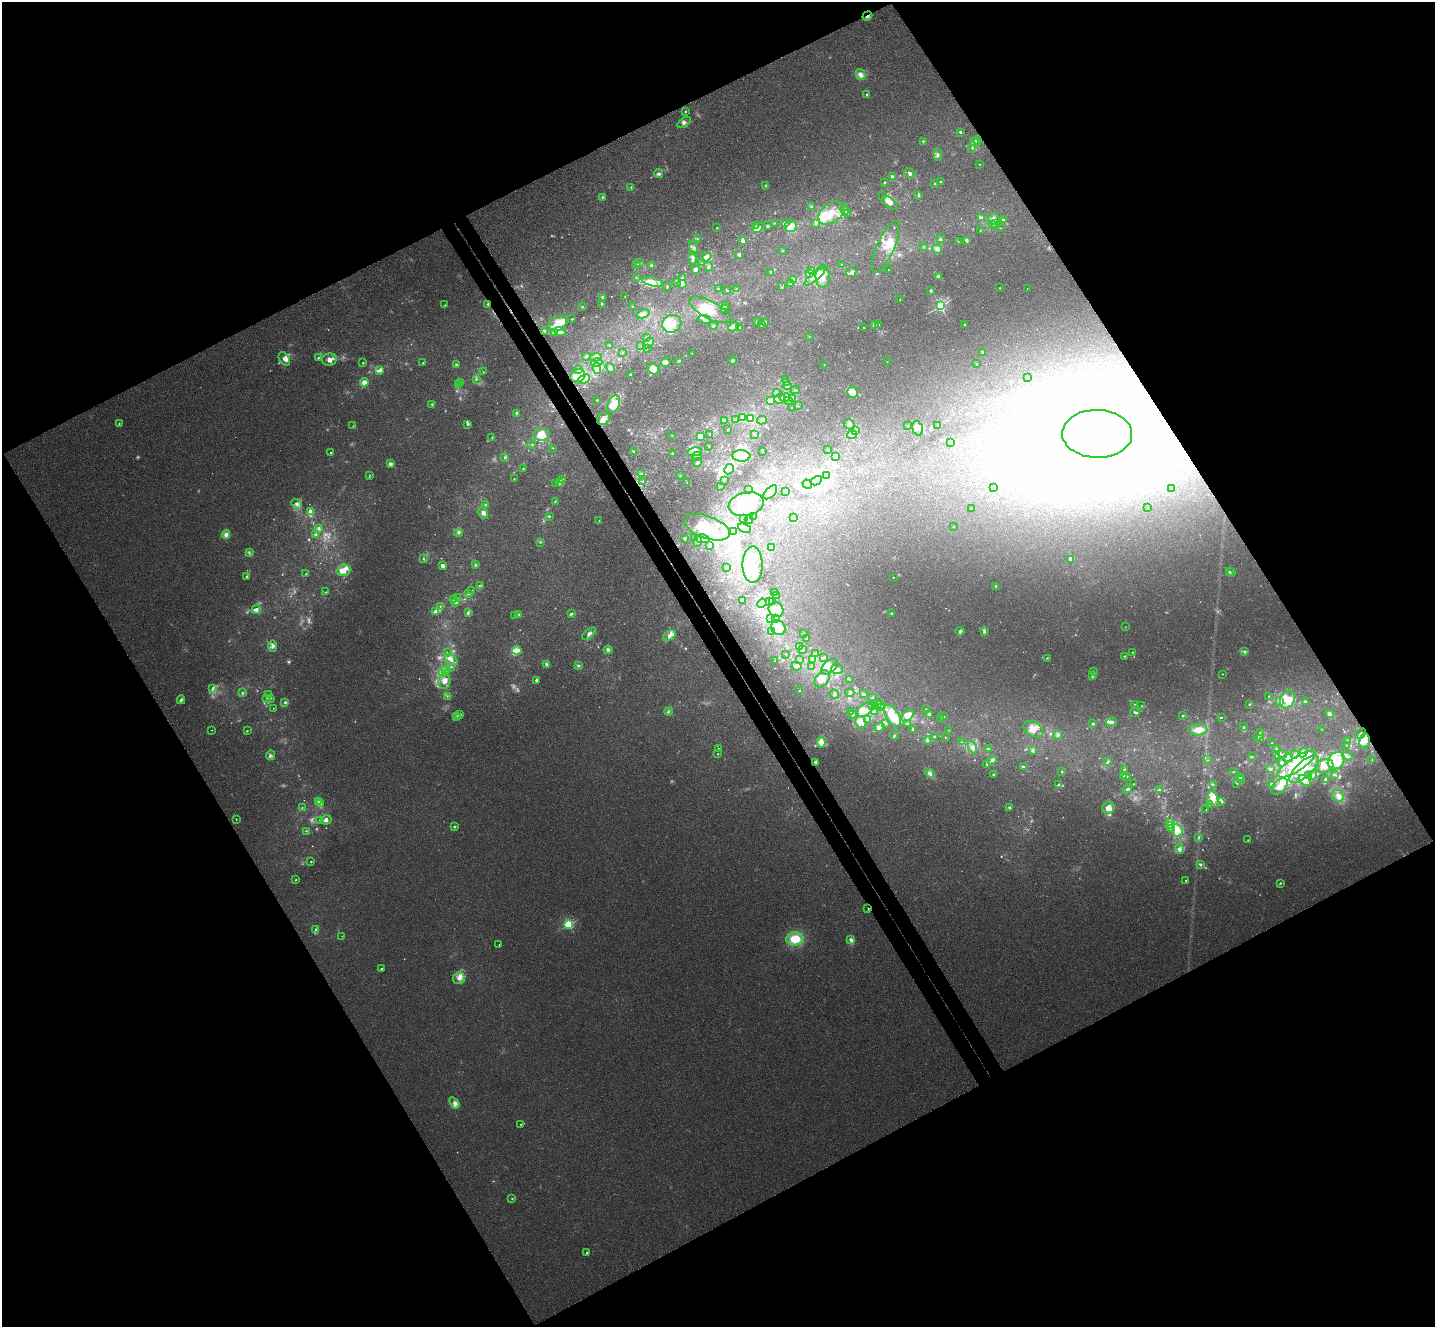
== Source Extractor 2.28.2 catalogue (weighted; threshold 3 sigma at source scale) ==
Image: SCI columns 52-5781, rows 188-5486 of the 5836 x 5807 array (HDU 1 of 3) = the unmasked area's bounding box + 8 px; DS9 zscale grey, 4 x 4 block average (1 PNG px = mean of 4 x 4 image px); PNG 1437 x 1329 px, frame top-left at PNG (2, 2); each listed source drawn as its Kron ellipse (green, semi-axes under 4 px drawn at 4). Shown black and unused: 48% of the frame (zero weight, under 3 of 4 exposures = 6% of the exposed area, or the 3 px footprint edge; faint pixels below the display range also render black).
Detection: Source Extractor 2.28.2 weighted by HDU 2 'WHT'. Background 0.00452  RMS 0.003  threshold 0.0135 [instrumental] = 3 sigma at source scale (4.5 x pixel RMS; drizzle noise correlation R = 1.50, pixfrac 1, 0.05/0.05 arcsec/px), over >= 5 px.
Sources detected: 993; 56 too faint to see at this stretch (4 x 4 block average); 66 inside a brighter object's white glare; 5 cosmic-ray / hot-pixel residue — neither listed nor drawn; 29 coinciding with a brighter row at this scale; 191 inside a brighter listed object's ellipse — not listed separately; of the other 646, all 500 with FLUX_AUTO >= 0.611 (the completeness limit of this list) listed and drawn (146 fainter detections not listed), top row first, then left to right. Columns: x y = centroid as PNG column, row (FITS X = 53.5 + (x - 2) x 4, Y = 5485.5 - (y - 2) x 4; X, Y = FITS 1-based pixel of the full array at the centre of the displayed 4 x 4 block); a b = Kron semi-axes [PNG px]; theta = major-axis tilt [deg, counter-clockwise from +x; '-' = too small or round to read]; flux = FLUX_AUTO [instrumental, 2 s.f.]
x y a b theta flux
867 16 5 2 - 3.6
861 75 6 4 -60 10
867 94 2 2 - 5.9
686 111 3 2 - 1.2
684 122 7 3 33 4.5
960 132 3 2 - 2.7
977 140 4 2 - 2.3
923 141 2 2 - 2.3
974 142 4 3 - 4.1
972 148 3 2 - 1.7
938 155 6 4 -87 4.6
979 164 2 2 - 1
659 173 4 4 - 4.1
910 173 6 3 -22 5.9
892 177 2 2 - 5.6
884 182 3 2 - 2
941 182 2 2 - 5
934 184 3 2 - 0.97
766 185 3 3 - 1.8
631 187 3 2 - 1.3
918 195 4 2 - 1.7
883 196 2 2 - 0.9
602 197 3 2 - 1.7
890 203 9 4 -38 10
812 206 3 2 - 1.6
845 210 5 4 - 4.7
831 213 14 9 38 32
848 214 3 3 - 2.9
981 218 3 2 - 5.2
993 219 6 5 - 10
1004 220 3 3 - 3.2
774 223 2 2 - 0.63
785 223 4 3 - 3
815 223 3 2 - 2.7
993 224 2 2 - 0.77
996 224 2 2 - 1.5
756 226 2 2 - 1.5
768 226 3 3 - 2.4
791 226 6 5 - 18
717 228 2 2 - 2.8
758 228 6 3 41 7.7
1000 228 2 2 - 0.93
980 230 2 2 - 0.84
697 238 2 2 - 1
941 239 4 3 - 2.8
743 241 3 2 - 8.4
958 241 2 2 - 0.74
966 241 3 2 - 4.2
923 246 2 2 - 0.79
886 247 28 8 67 27
693 248 7 4 -73 5.5
937 249 5 4 - 6.2
782 251 2 2 - 1.8
739 254 4 4 - 3.7
706 257 5 4 - 8.2
693 258 6 3 86 5.1
640 263 4 2 - 2
702 263 3 2 - 0.96
637 264 3 2 - 2
841 264 2 2 - 0.8
651 265 3 3 - 2.7
708 266 5 2 - 2.3
695 269 4 3 - 7.5
812 270 4 3 - 7.3
888 270 2 2 - 0.66
771 272 2 2 - 2.9
851 272 5 4 - 5.1
810 274 3 2 - 3.4
823 276 11 7 -90 18
815 277 13 4 39 14
938 277 4 4 - 4.9
636 278 2 2 - 0.89
683 278 4 3 - 2.9
794 279 4 3 - 3.4
652 282 11 4 -14 18
677 282 5 2 - 3.9
682 284 5 4 - 4.5
790 284 2 2 - 1.1
667 287 3 2 - 1.4
782 287 2 2 - 1.4
736 288 2 2 - 0.93
1000 288 2 2 - 1.5
1027 288 2 2 - 0.8
718 289 2 2 - 0.84
727 290 3 2 - 0.89
931 291 3 2 - 2.6
625 296 2 2 - 0.88
603 298 2 2 - 1.6
900 300 2 2 - 0.85
601 303 3 2 - 1.7
488 304 4 2 - 1.5
445 305 2 2 - 0.98
726 305 3 2 - 1.5
632 306 2 2 - 0.78
940 306 2 2 - 370
582 307 2 2 - 1.1
725 308 3 2 - 1.3
710 310 23 9 -27 41
643 314 7 4 17 7
572 319 2 2 - 2.8
704 319 6 2 -9 3.6
757 322 3 2 - 3.1
766 322 3 2 - 1.4
558 323 10 7 25 36
672 324 10 8 30 27
761 324 2 2 - 0.65
965 324 2 2 - 2
874 325 4 4 - 3.1
879 325 2 2 - 0.67
713 326 4 2 - 2.4
734 327 6 4 27 8.9
863 327 2 2 - 0.99
740 328 4 2 - 2.4
545 332 2 2 - 1.2
554 332 4 3 - 3.7
560 332 6 3 -22 6.6
809 336 2 2 - 0.61
647 338 2 2 - 1.5
648 343 6 4 44 7.6
609 346 3 3 - 2.8
641 346 2 2 - 0.64
647 348 2 2 - 0.95
982 352 3 2 - 1.4
622 353 2 2 - 1.4
692 353 2 2 - 0.94
586 356 4 2 - 1.9
596 357 6 4 2 10
318 358 3 2 - 1.9
284 359 7 5 -56 8
329 360 7 6 - 9.9
679 360 3 2 - 2.4
733 360 4 3 - 4.1
597 362 6 4 17 7.5
666 362 5 4 - 7.3
887 362 2 2 - 0.62
363 363 3 2 - 1.2
423 363 3 3 - 1.8
456 364 3 2 - 1.9
824 364 2 2 - 1.1
976 364 2 2 - 2.2
597 368 6 4 -83 8.6
610 368 5 3 - 4
653 369 6 5 - 22
380 370 3 2 - 9
578 370 3 3 - 1.9
483 372 2 2 - 0.68
631 375 3 2 - 1.9
578 376 8 6 20 31
1028 378 2 2 - 1.9
476 379 2 2 - 1.2
584 379 6 4 26 14
785 379 2 2 - 0.64
364 382 4 4 - 15
461 382 3 2 - 1.8
787 382 2 2 - 1.5
459 385 3 3 - 2.6
787 386 4 2 - 2.6
795 390 4 2 - 1.9
777 392 2 2 - 0.62
853 392 6 5 - 18
785 398 5 3 - 6.3
792 398 2 2 - 0.81
779 399 6 5 - 7.8
597 400 2 2 - 1.1
770 400 3 3 - 3.6
789 401 2 2 - 0.64
432 404 2 2 - 1.9
614 404 9 6 68 24
798 406 2 2 - 0.67
791 407 2 2 - 0.69
517 413 3 3 - 3
742 417 4 3 - 4.5
603 419 7 5 32 15
751 419 3 2 - 2.1
724 420 2 2 - 1.1
736 420 2 2 - 0.82
762 420 5 4 - 6.5
119 423 2 2 - 1.1
468 424 3 3 - 2.8
849 424 6 5 - 6.4
938 425 3 2 - 3
353 426 2 2 - 1.1
908 426 2 2 - 1.3
918 428 7 5 -71 10
728 429 2 2 - 0.88
855 431 2 2 - 1.2
542 434 8 6 9 27
710 434 2 2 - 2.2
1097 434 35 24 -1 2900
672 435 2 2 - 0.87
755 435 2 2 - 0.81
852 435 5 3 - 17
700 436 3 3 - 24
492 437 3 2 - 1.5
950 442 2 2 - 0.92
532 444 2 2 - 1.3
709 446 2 2 - 0.78
553 448 2 2 - 0.66
828 450 2 2 - 0.64
634 451 3 2 - 1.3
762 451 2 2 - 0.65
695 452 7 4 10 10
331 453 3 2 - 1.5
672 453 2 2 - 2
697 456 4 3 - 4.3
741 456 9 5 -4 44
835 456 3 3 - 2.4
505 457 4 3 - 2.3
697 462 4 2 - 2.4
390 464 2 2 - 28
523 468 2 2 - 1.2
729 469 5 4 - 38
641 473 2 2 - 1.1
826 475 2 2 - 1.2
369 476 3 2 - 1.1
680 476 2 2 - 1.1
514 479 2 2 - 0.86
563 480 4 3 - 3.2
724 480 3 2 - 1.9
642 481 2 2 - 0.87
816 481 6 3 28 6.9
560 482 2 2 - 1.7
687 482 2 2 - 1.3
556 483 3 2 - 1.7
807 484 5 4 - 8.3
720 487 2 2 - 0.66
994 487 2 2 - 1.4
1171 488 2 2 - 0.68
748 490 2 2 - 1.2
770 492 9 5 46 25
786 492 2 2 - 1.1
555 501 2 2 - 1.1
297 504 5 4 - 6.6
746 504 18 11 12 71
485 505 3 2 - 1.5
1148 508 2 2 - 1.1
971 509 2 2 - 0.93
310 511 3 3 - 13
483 513 6 4 -60 7
549 516 2 2 - 2.5
753 517 2 2 - 0.78
793 518 2 2 - 0.65
744 519 3 2 - 1.9
749 519 4 2 - 2.8
599 520 2 2 - 0.75
707 527 24 11 -20 52
954 527 2 2 - 0.97
318 528 4 3 - 3.1
744 528 7 4 -25 5.8
734 532 2 2 - 1.5
459 533 4 3 - 3.1
226 534 4 4 - 8
316 534 3 2 - 2.7
694 537 2 2 - 1.1
684 539 4 2 - 1.7
703 539 7 4 -11 8.6
698 541 5 4 - 6.1
541 542 3 2 - 1.2
709 546 2 2 - 1.1
771 548 3 2 - 2
249 552 3 2 - 1.7
424 559 3 2 - 1.5
1070 559 4 3 - 4
443 565 4 3 - 7.3
475 565 3 2 - 1.9
753 565 18 10 90 40
726 567 2 2 - 1.3
343 570 7 5 18 20
1229 572 2 2 - 2.9
1232 573 2 2 - 0.91
306 574 2 2 - 0.85
247 577 3 3 - 2.3
893 577 2 2 - 1.4
481 586 3 2 - 0.95
995 586 3 2 - 1
472 591 2 2 - 2.8
326 592 2 2 - 0.84
775 593 3 2 - 3
468 594 3 2 - 2.1
776 596 3 2 - 2.7
457 598 2 2 - 0.77
454 600 2 2 - 1.1
742 600 3 3 - 2.1
770 602 2 2 - 0.98
773 602 3 2 - 1.9
456 603 2 2 - 1.9
762 603 5 4 - 7.2
440 606 2 2 - 1.7
256 609 5 4 - 5.9
776 610 8 7 - 34
436 611 4 3 - 9.7
468 613 3 3 - 3.1
891 613 2 2 - 2.4
519 614 3 2 - 1.4
571 614 4 3 - 3.1
515 616 3 2 - 1.7
771 619 2 2 - 1.2
776 619 3 2 - 2.6
1125 627 2 2 - 0.62
778 628 8 7 - 28
772 631 3 2 - 2.5
960 631 4 2 - 2.9
984 632 3 3 - 3.4
803 633 2 2 - 0.73
589 634 8 4 38 6.8
669 636 7 4 28 9.4
807 638 2 2 - 1.6
273 646 6 4 -88 5.7
799 647 3 2 - 4.5
517 650 4 3 - 26
608 650 4 3 - 3.2
803 650 3 2 - 1.6
1245 651 4 3 - 2.8
1133 652 2 2 - 0.97
447 653 2 2 - 0.65
786 654 2 2 - 0.88
816 654 3 3 - 7.7
1124 656 3 2 - 1.6
824 657 3 3 - 2.1
1047 658 2 2 - 0.93
451 660 7 4 -33 8.2
800 660 2 2 - 1.7
813 660 2 2 - 0.94
775 661 2 2 - 1.1
546 664 3 3 - 3.3
578 665 4 3 - 2.5
796 666 5 4 - 4.5
451 667 3 2 - 1.4
812 667 2 2 - 0.66
829 667 9 6 43 18
837 669 6 5 - 10
445 671 3 2 - 2.6
1093 671 2 2 - 0.97
443 674 3 2 - 3
1222 674 2 2 - 0.77
1092 675 2 2 - 1
822 679 9 6 53 16
849 679 2 2 - 2
536 680 3 3 - 3.2
444 681 8 6 80 14
213 688 4 2 - 3.1
799 691 3 2 - 1.9
242 693 3 2 - 1.8
850 693 5 3 - 3.2
269 694 2 2 - 1.4
835 694 5 2 - 2.6
863 694 3 2 - 2.7
447 696 2 2 - 0.9
1269 696 2 2 - 1
270 698 2 2 - 1.2
872 698 2 2 - 0.81
267 699 3 2 - 1.9
181 700 4 2 - 4.2
1287 700 9 7 61 22
1280 701 3 2 - 4
285 702 2 2 - 3.7
1305 702 3 3 - 3.3
878 703 3 3 - 2.3
1134 704 2 2 - 1
1249 704 3 2 - 1.4
881 705 2 2 - 1.6
873 706 3 2 - 2
1142 706 2 2 - 0.8
273 708 2 2 - 0.65
882 708 2 2 - 15
926 709 2 2 - 0.94
865 710 9 5 33 13
668 711 4 2 - 1.9
875 711 2 2 - 1.2
851 712 2 2 - 1.8
1135 712 5 2 - 2.6
853 714 2 2 - 0.99
929 714 3 3 - 6.8
1330 714 5 4 - 4.6
460 715 3 2 - 2.2
908 715 7 4 48 19
1183 715 3 2 - 1.5
457 716 3 2 - 2.3
893 716 12 6 -60 47
943 716 2 2 - 1.4
1221 717 3 2 - 1.4
940 718 2 2 - 0.68
867 719 4 3 - 7.4
861 722 6 5 - 10
1111 722 5 4 - 6.2
886 723 2 2 - 3.2
908 723 4 2 - 1.9
1093 724 3 2 - 2.2
879 727 5 4 - 5.4
1243 727 3 2 - 1.4
913 729 2 2 - 2.3
1033 729 11 7 -34 20
1321 729 2 2 - 0.7
212 730 2 2 - 0.63
949 730 2 2 - 0.92
1198 730 9 6 2 19
247 731 3 2 - 1.2
1361 734 6 3 48 5.5
1058 735 4 3 - 3.5
1259 735 7 2 58 3.3
894 736 3 2 - 1.7
934 736 3 2 - 1.5
945 738 2 2 - 0.63
1261 739 2 2 - 1.3
1347 740 2 2 - 1.2
928 741 4 2 - 1.9
1364 741 7 5 82 13
821 742 5 4 - 16
961 742 2 2 - 0.77
1272 743 2 2 - 1.5
1346 745 2 2 - 0.66
972 747 7 3 -64 6
718 748 2 2 - 0.78
988 749 3 3 - 2
1276 749 4 2 - 2.5
1033 750 3 3 - 2.7
1303 752 5 4 - 6.4
718 754 2 2 - 1
1283 754 4 3 - 4.2
270 755 5 3 - 3.7
1276 755 2 2 - 0.64
1295 755 2 2 - 1.6
1252 756 2 2 - 0.65
1347 756 5 2 - 3.4
1288 758 5 4 - 6.8
992 760 5 3 - 4.2
1207 760 2 2 - 1
1372 760 2 2 - 1
1108 761 3 2 - 1.9
1336 761 9 7 49 50
815 762 3 3 - 4.3
1282 762 4 4 - 7.6
986 764 2 2 - 1.7
1296 764 22 7 33 45
1324 766 9 6 15 15
1024 767 3 2 - 7.7
1124 769 2 2 - 1.9
1270 769 3 3 - 3.2
1304 769 18 7 42 33
1062 772 3 2 - 1.3
1234 772 3 2 - 1.7
930 773 4 3 - 6.1
993 775 3 2 - 1.5
1309 775 2 2 - 0.99
1313 775 4 3 - 3
1335 775 3 2 - 1.6
1123 776 3 2 - 1.1
1127 776 2 2 - 1.1
1240 777 4 2 - 2.4
1325 779 3 2 - 3.5
1241 780 3 2 - 1.7
1305 780 7 3 -38 7.8
1237 783 2 2 - 0.62
1059 784 4 3 - 3.6
1134 784 2 2 - 0.83
1213 784 2 2 - 1.3
1271 784 2 2 - 6.5
1280 786 10 6 45 21
1127 789 5 2 - 2.8
1159 790 3 2 - 1.6
1338 796 6 5 - 13
1213 799 8 5 -74 19
319 801 3 3 - 2.8
1222 802 3 2 - 1.9
320 804 2 2 - 1.6
1210 805 2 2 - 2.4
302 807 2 2 - 0.97
1010 808 3 2 - 2
1108 808 6 6 - 17
1206 809 2 2 - 0.77
236 819 2 2 - 1.5
320 820 2 2 - 1.4
326 820 5 4 - 6.7
1171 823 3 2 - 2
1170 825 2 2 - 1.2
454 827 3 2 - 1.9
1171 829 4 2 - 3.8
1177 830 7 5 -68 16
306 831 2 2 - 0.85
1199 837 4 2 - 1.7
1248 840 2 2 - 0.94
1179 849 5 4 - 6.6
311 862 2 2 - 1.4
1200 864 3 3 - 2.7
296 880 3 2 - 1.2
1186 880 2 2 - 1.1
1280 883 3 2 - 1.7
868 908 3 2 - 1.1
569 924 2 2 - 280
315 929 3 3 - 1.9
342 936 2 2 - 0.65
795 939 8 6 3 42
851 940 4 3 - 4.9
499 945 2 2 - 0.68
381 969 2 2 - 2.9
459 978 6 6 - 8.7
454 1103 6 4 -53 6.2
521 1124 2 2 - 1.3
512 1199 2 2 - 1.2
587 1253 3 2 - 1.8
Overlapping masked pixels (flux is a lower limit): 4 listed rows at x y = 867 16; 488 304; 1364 741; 868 908
Diffuse or blended objects may show on this block-average render without a row.